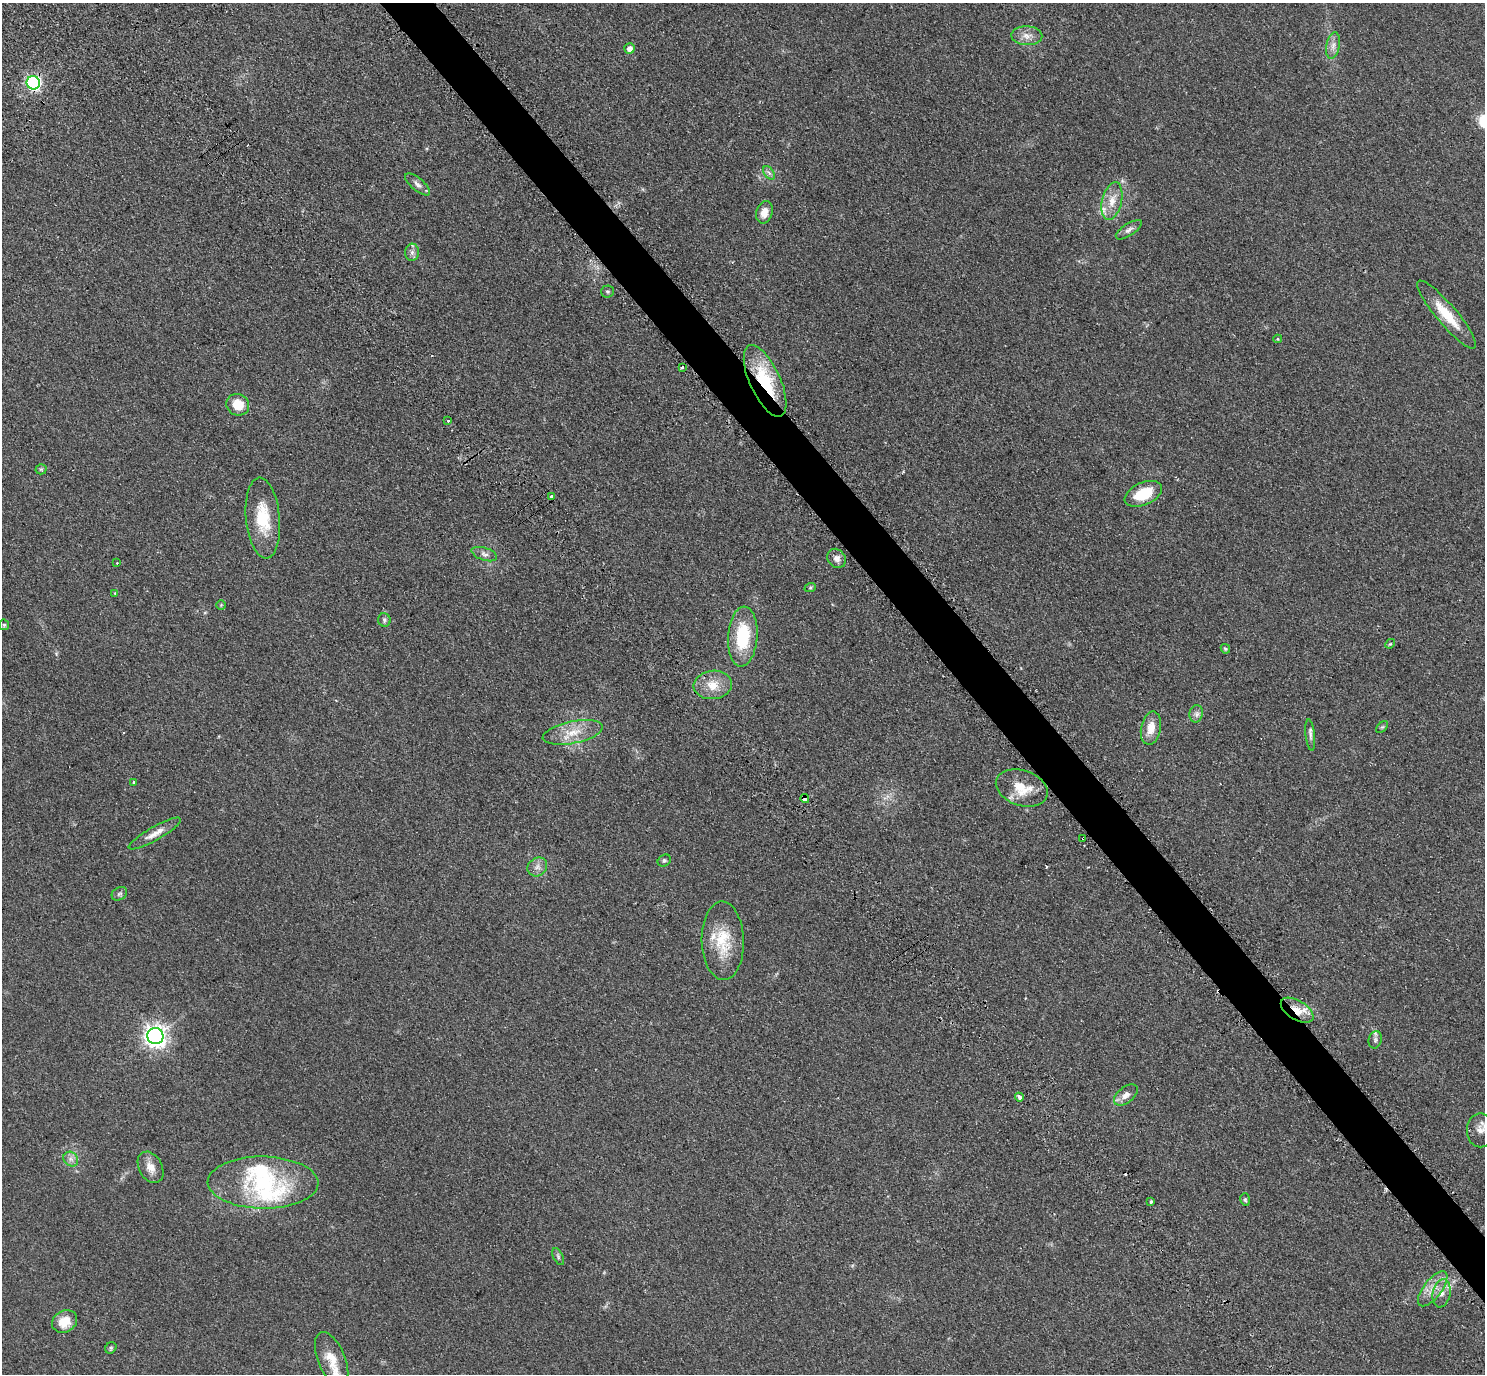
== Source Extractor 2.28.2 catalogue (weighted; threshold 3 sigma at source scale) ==
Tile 6 of 4 x 4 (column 2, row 2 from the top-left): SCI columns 1675-3157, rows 3206-4577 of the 6273 x 6269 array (HDU 1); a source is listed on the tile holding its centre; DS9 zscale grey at full resolution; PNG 1487 x 1376 px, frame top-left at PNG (2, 3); each listed source drawn as its Kron ellipse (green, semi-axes under 4 px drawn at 4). Shown black and unused: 3% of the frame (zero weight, under 2 of 3 exposures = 11% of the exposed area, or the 3 px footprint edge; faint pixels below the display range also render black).
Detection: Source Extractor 2.28.2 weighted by HDU 2 'WHT'; one run over the whole footprint, this tile lists its part. Background 0.0938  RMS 0.0086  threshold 0.0385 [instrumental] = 3 sigma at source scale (4.5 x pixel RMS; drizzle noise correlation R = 1.50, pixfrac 1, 0.05/0.05 arcsec/px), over >= 5 px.
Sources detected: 71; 2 cosmic-ray / hot-pixel residue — neither listed nor drawn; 5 inside a brighter listed object's ellipse — not listed separately; the other 64 listed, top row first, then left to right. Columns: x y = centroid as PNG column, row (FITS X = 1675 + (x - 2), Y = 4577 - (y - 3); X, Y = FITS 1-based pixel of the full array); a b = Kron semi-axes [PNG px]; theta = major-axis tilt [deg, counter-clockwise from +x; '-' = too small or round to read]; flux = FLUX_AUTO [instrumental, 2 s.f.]
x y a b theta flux
1027 36 15 9 -3 6.8
1333 45 13 6 80 4.7
629 49 5 5 - 4.7
33 83 7 6 - 160
769 173 7 5 -54 2.2
417 184 15 6 -40 4.3
1112 201 19 9 76 11
764 212 11 8 75 7.9
1129 230 15 6 34 3.7
412 252 8 7 - 2.9
608 291 6 6 - 1.5
1447 315 43 10 -50 25
1277 339 4 4 - 0.92
682 368 3 3 - 5.3
765 381 38 15 -65 52
238 405 11 10 - 15
448 421 3 3 - 1.6
41 469 5 5 - 1.1
1143 494 20 11 24 25
551 496 3 3 - 1
263 518 41 17 -84 33
484 554 13 6 -19 3.6
837 558 10 8 -50 5.1
117 563 3 2 - 0.85
810 588 6 4 19 1
115 593 4 4 - 0.71
221 605 5 5 - 0.96
384 620 7 6 - 1.9
4 625 5 5 - 1.4
743 637 30 15 86 44
1390 644 5 4 - 1.1
1225 649 5 4 - 1.2
713 685 19 14 7 14
1196 714 9 6 78 3
1382 727 7 4 43 1.3
1151 728 17 9 78 11
573 732 30 11 12 17
1310 735 16 4 -84 3
134 783 4 3 - 4.2
1022 788 27 17 -19 22
805 799 4 4 - 210
155 834 30 7 29 8.8
1083 838 3 3 - 2.7
664 860 7 5 34 1.5
537 867 10 9 - 4.4
119 894 8 6 30 2.1
723 941 39 21 -88 31
1297 1010 18 9 -31 14
155 1036 8 8 - 540
1375 1040 9 6 76 2.5
1126 1095 14 7 38 6
1019 1097 4 3 - 7.5
1481 1130 17 14 90 7.6
71 1159 8 6 -46 3.3
151 1167 17 11 -62 8.4
263 1183 55 26 -1 82
1245 1199 6 5 - 1.3
1151 1202 3 3 - 1.6
558 1256 9 5 -65 1.9
1433 1289 21 9 53 11
1442 1293 14 9 80 6.5
65 1321 13 10 26 15
111 1348 6 5 - 1.3
332 1359 29 13 -67 16
Overlapping masked pixels (flux is a lower limit): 4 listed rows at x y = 765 381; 805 799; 1083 838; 1297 1010
Isophote crosses this tile's border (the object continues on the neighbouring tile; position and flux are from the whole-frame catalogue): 1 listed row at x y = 1481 1130